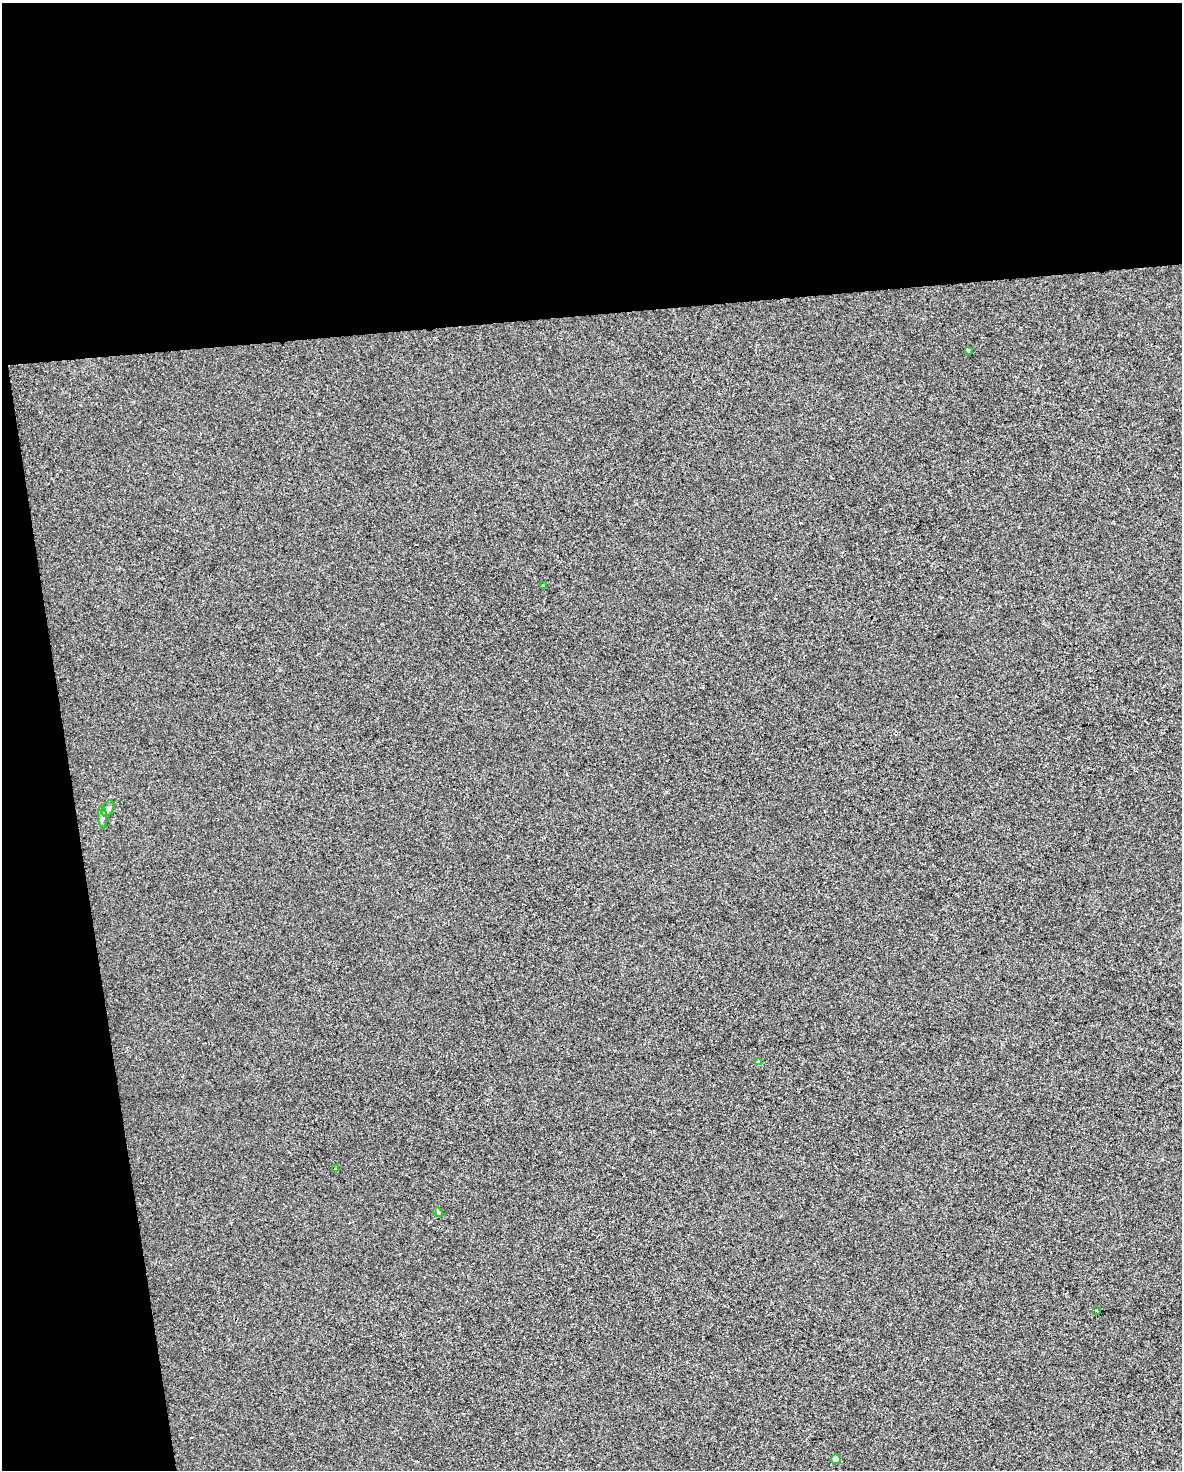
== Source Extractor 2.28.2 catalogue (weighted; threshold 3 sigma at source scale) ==
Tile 1 of 4 x 3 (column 1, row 1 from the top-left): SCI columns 1-1180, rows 2997-4464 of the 4719 x 4481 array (HDU 1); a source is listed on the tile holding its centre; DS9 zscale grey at full resolution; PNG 1184 x 1472 px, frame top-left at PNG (2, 3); each listed source drawn as its Kron ellipse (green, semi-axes under 4 px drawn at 4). Shown black and unused: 27% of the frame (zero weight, under 2 of 3 exposures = <1% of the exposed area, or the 3 px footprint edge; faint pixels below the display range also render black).
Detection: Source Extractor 2.28.2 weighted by HDU 2 'WHT'; one run over the whole footprint, this tile lists its part. Background -4.74e-04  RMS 0.0057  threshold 0.0255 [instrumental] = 3 sigma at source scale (4.5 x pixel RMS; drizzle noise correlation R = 1.50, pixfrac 1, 0.0396/0.0396 arcsec/px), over >= 5 px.
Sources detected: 9; all 9 listed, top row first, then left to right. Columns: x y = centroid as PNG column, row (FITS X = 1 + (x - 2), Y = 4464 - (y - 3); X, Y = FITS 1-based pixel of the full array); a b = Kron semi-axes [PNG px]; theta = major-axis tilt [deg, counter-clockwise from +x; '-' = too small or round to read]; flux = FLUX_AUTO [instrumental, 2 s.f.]
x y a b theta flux
968 350 3 3 - 3
544 586 3 3 - 1.3
108 808 8 5 62 1.4
102 817 11 4 -85 1.5
758 1062 4 3 - 3.1
336 1168 4 3 - 0.68
438 1212 5 4 - 0.7
1096 1311 3 3 - 1.8
836 1459 5 5 - 3.8